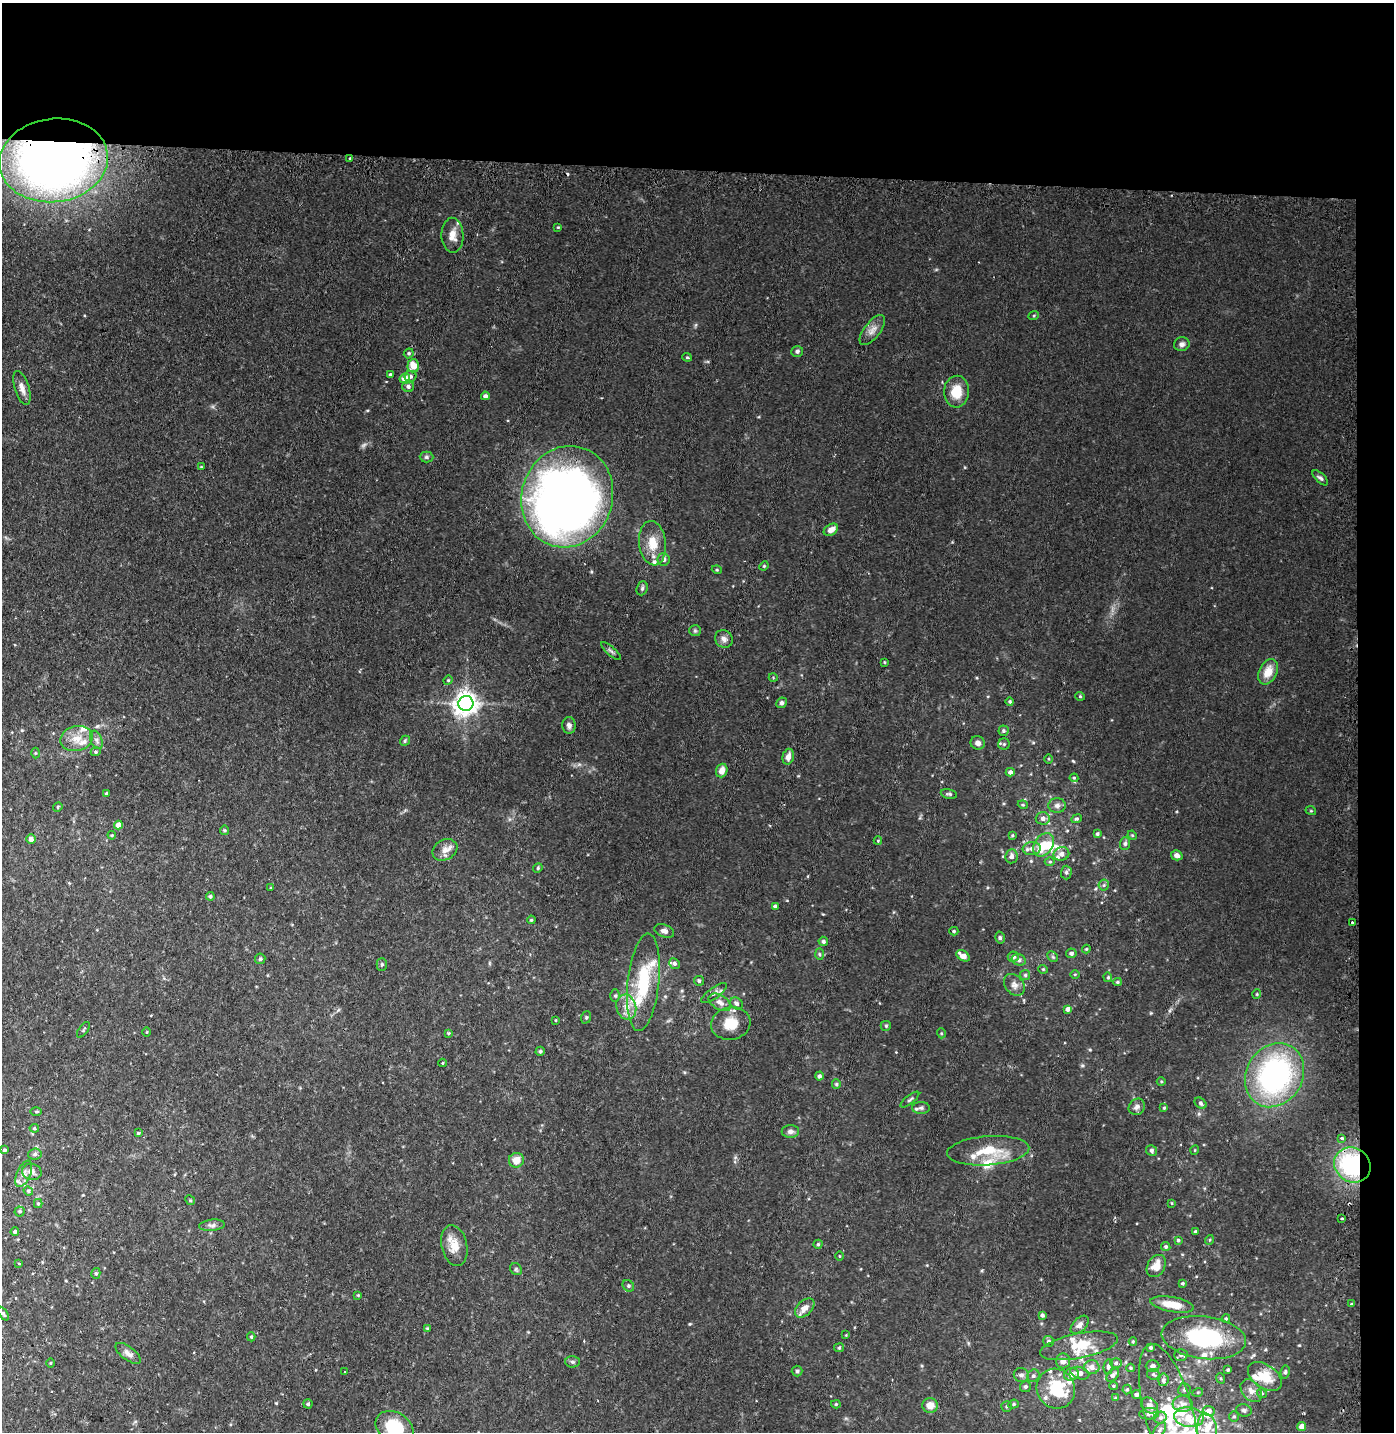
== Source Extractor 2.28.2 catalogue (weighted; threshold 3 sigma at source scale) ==
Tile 3 of 3 x 3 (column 3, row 1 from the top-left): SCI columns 2879-4270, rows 2882-4311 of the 4364 x 4333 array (HDU 1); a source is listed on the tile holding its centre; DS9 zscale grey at full resolution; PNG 1396 x 1434 px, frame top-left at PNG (2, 3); each listed source drawn as its Kron ellipse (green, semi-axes under 4 px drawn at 4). Shown black and unused: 14% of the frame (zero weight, under 2 of 3 exposures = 4% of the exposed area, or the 3 px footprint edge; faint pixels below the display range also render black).
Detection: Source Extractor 2.28.2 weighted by HDU 2 'WHT'; one run over the whole footprint, this tile lists its part. Background 0.105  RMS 0.0083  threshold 0.0376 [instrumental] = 3 sigma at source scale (4.5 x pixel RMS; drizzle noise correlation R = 1.50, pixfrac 1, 0.05/0.05 arcsec/px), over >= 5 px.
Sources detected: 267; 1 too faint to see at this stretch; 2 inside a brighter object's white glare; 1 cosmic-ray / hot-pixel residue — neither listed nor drawn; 27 inside a brighter listed object's ellipse — not listed separately; the other 236 listed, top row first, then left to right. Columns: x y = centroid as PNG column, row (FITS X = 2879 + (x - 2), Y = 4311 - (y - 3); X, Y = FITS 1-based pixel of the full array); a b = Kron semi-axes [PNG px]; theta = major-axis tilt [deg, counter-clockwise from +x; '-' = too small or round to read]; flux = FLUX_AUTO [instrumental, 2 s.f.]
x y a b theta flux
350 158 2 2 - 0.9
54 160 54 42 7 610
558 227 4 3 - 0.78
452 235 17 11 -88 8.4
1034 315 5 3 - 0.84
872 330 18 8 52 6.1
1182 344 8 7 - 2.9
797 351 6 5 - 1.8
409 353 5 4 - 1.4
687 357 5 4 - 0.96
413 366 6 6 - 12
390 375 3 3 - 1.2
411 377 6 5 - 2.3
405 379 5 5 - 9
408 386 6 6 - 2.6
22 388 17 7 -73 5.8
956 392 16 12 87 16
485 396 4 4 - 2.5
426 457 7 5 -1 1.8
201 467 4 3 - 0.64
1320 478 10 4 -43 2
567 497 51 45 72 700
831 530 8 5 32 6
652 543 22 13 -83 16
664 559 6 6 - 3
764 566 5 4 - 0.95
717 570 5 3 - 0.82
642 588 7 5 70 1.6
695 631 6 5 - 1.4
724 639 9 8 - 3.7
611 651 12 4 -42 2
884 662 4 3 - 0.76
1268 672 13 9 65 11
773 677 4 3 - 0.62
448 680 5 4 - 0.95
1080 696 4 4 - 0.91
1010 701 4 4 - 1.2
466 703 7 7 - 690
782 703 5 5 - 1.8
569 725 8 6 -84 3.2
1004 731 5 5 - 1.5
77 739 16 12 13 11
96 740 9 6 -69 2.8
405 741 5 4 - 1.2
978 743 7 6 - 3.5
1004 744 5 5 - 1.6
96 752 5 4 - 1.2
35 753 5 3 - 0.83
788 757 8 5 75 5.3
1048 759 4 3 - 0.81
722 771 7 5 70 6
1010 772 4 4 - 2.9
1074 778 4 4 - 0.96
106 794 3 3 - 1.1
949 794 8 4 -12 1.6
1023 805 5 3 - 0.81
1057 805 9 7 0 3.2
58 807 5 4 - 1
1311 811 5 3 - 0.73
1043 818 7 6 - 3.9
1076 819 5 4 - 1.4
118 825 4 4 - 7.8
224 830 5 4 - 1
1097 834 4 4 - 1.5
112 835 4 3 - 0.97
1012 835 4 3 - 0.94
1132 835 5 4 - 0.78
31 839 5 4 - 3.5
878 841 4 4 - 0.96
1125 844 6 5 - 1.9
1043 845 12 9 55 23
1032 849 9 6 5 4.1
445 850 13 10 30 6.5
1061 854 8 7 - 5.3
1177 855 6 5 - 3.6
1011 856 7 6 - 3.5
1050 862 5 3 - 0.99
538 868 5 4 - 1.1
1066 872 7 5 88 1.8
1104 885 5 5 - 1.5
271 888 4 2 - 0.68
210 896 4 4 - 1.5
775 906 4 4 - 1.8
531 920 4 4 - 0.89
1352 922 2 2 - 1
664 931 10 6 -21 3.8
954 931 4 4 - 1.1
1000 938 6 4 -77 1.7
823 941 5 4 - 1.8
1086 949 4 4 - 0.85
1071 953 5 5 - 2.1
820 954 6 4 -88 1.3
963 956 7 4 -31 7.2
1013 957 5 5 - 3.6
1053 957 6 4 -45 1.2
260 959 5 5 - 1.2
1019 960 7 5 -15 2.2
382 964 6 5 - 1.3
674 964 5 5 - 2
1043 969 4 4 - 0.98
1075 974 5 3 - 0.78
1025 975 5 5 - 1.3
1108 977 5 4 - 1.1
699 981 5 5 - 1.9
643 982 49 15 84 47
1118 982 4 4 - 1
1014 985 12 9 -49 4.6
714 993 15 5 36 3.6
1257 994 5 3 - 0.72
615 996 6 5 - 1.3
720 1002 12 7 -31 5.3
737 1003 7 5 -38 2.4
626 1007 12 10 -75 8
1068 1009 4 4 - 3
586 1017 6 5 - 1.2
556 1020 4 2 - 0.65
731 1023 20 16 9 17
886 1026 5 5 - 1.1
83 1030 9 4 53 1.3
147 1032 5 3 - 0.7
448 1033 4 4 - 0.79
941 1033 5 3 - 0.85
540 1051 4 4 - 1.3
443 1063 4 3 - 0.75
1275 1075 33 28 59 170
819 1076 4 4 - 2.1
1161 1082 4 3 - 0.8
836 1084 5 4 - 1.1
910 1100 11 3 38 1.4
1200 1103 6 5 - 1.8
1137 1107 9 7 48 3
921 1108 9 6 -1 2.3
1164 1108 4 3 - 0.98
36 1112 5 3 - 0.86
34 1128 5 4 - 1.1
790 1131 9 6 1 3
138 1133 4 4 - 1
1342 1138 3 3 - 3.4
4 1150 4 3 - 1.5
1152 1150 5 5 - 1.8
1195 1150 4 3 - 0.65
988 1151 41 14 4 26
35 1154 6 5 - 1.8
516 1160 7 7 - 9.6
1352 1165 19 17 -37 82
32 1172 10 8 -13 4.6
24 1174 14 7 66 5.5
28 1191 5 4 - 1.2
190 1200 5 4 - 0.86
38 1203 4 4 - 1.1
1172 1203 3 3 - 0.71
20 1211 5 5 - 1.3
1342 1219 3 3 - 1.7
212 1225 13 5 6 2.9
15 1232 4 4 - 2
1195 1232 3 3 - 1.2
1178 1240 4 3 - 1.2
1209 1240 5 3 - 0.83
818 1244 4 4 - 1.1
454 1246 21 12 -77 12
1166 1247 5 4 - 1.4
839 1256 4 3 - 0.66
19 1263 4 2 - 0.58
1156 1266 12 8 60 9.7
516 1269 6 5 - 1.4
96 1273 5 4 - 1.4
1182 1283 3 3 - 1.2
628 1286 6 5 - 1.5
358 1295 4 4 - 0.72
1351 1303 3 3 - 1.4
1172 1305 22 7 -10 15
805 1308 11 7 44 7.2
3 1314 7 4 -60 1.6
1042 1315 4 3 - 1.9
1226 1318 4 3 - 1.2
1080 1325 11 6 43 4.6
427 1328 4 3 - 0.69
846 1335 3 3 - 0.58
251 1337 4 4 - 1.1
1204 1338 42 21 -7 86
1048 1341 5 5 - 1.9
1133 1341 4 4 - 0.89
1079 1346 39 12 11 20
1151 1347 4 4 - 1.4
839 1348 5 4 - 0.99
128 1353 15 6 -37 4.4
1181 1355 7 5 -1 1.9
1063 1361 7 7 - 5
572 1362 7 5 -2 1.7
51 1363 5 3 - 0.73
1116 1363 6 5 - 1.6
1152 1366 7 6 - 3.9
1092 1367 8 7 - 5.3
1108 1367 8 4 84 2.1
1130 1368 4 4 - 0.87
1228 1370 4 3 - 1.3
797 1371 5 5 - 1.4
345 1372 3 3 - 9.9
1285 1372 6 4 81 1.6
1080 1373 10 6 -17 4.8
1071 1374 7 6 - 4.8
1153 1374 6 5 - 1.6
1021 1375 7 7 - 3.2
1113 1375 8 5 46 2.7
1033 1376 6 6 - 2
1265 1376 19 11 -35 18
1220 1378 5 3 - 1
1163 1380 6 5 - 2
1113 1386 4 4 - 0.87
1025 1387 5 5 - 1.9
1056 1389 20 19 - 38
1127 1389 5 4 - 1.1
1184 1390 6 6 - 1.8
1251 1391 12 9 -50 6.2
1198 1392 5 3 - 0.91
1262 1393 5 4 - 1.2
1137 1394 4 4 - 2.5
1115 1398 4 3 - 0.95
308 1404 4 4 - 1.3
836 1404 5 4 - 1.1
1013 1404 5 4 - 1.3
1183 1404 10 8 -3 4.8
930 1405 8 7 - 7.2
1150 1405 9 7 -39 4.8
1006 1407 5 5 - 1.4
1244 1410 8 6 -18 1.9
1209 1411 5 5 - 5.1
1168 1412 69 24 -75 76
1149 1414 10 5 6 3.2
1189 1417 15 10 -7 12
1234 1417 5 5 - 1.2
1160 1418 6 6 - 2.5
394 1427 20 15 -31 37
1302 1427 4 4 - 7.9
1207 1429 16 10 -84 11
1160 1430 8 5 55 2
Overlapping masked pixels (flux is a lower limit): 2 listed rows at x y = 54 160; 1352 1165
Isophote crosses this tile's border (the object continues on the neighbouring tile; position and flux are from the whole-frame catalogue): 2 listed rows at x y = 1168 1412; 394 1427
Unlisted compact peaks at least as high as the median listed source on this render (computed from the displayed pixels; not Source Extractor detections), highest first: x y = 1073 761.